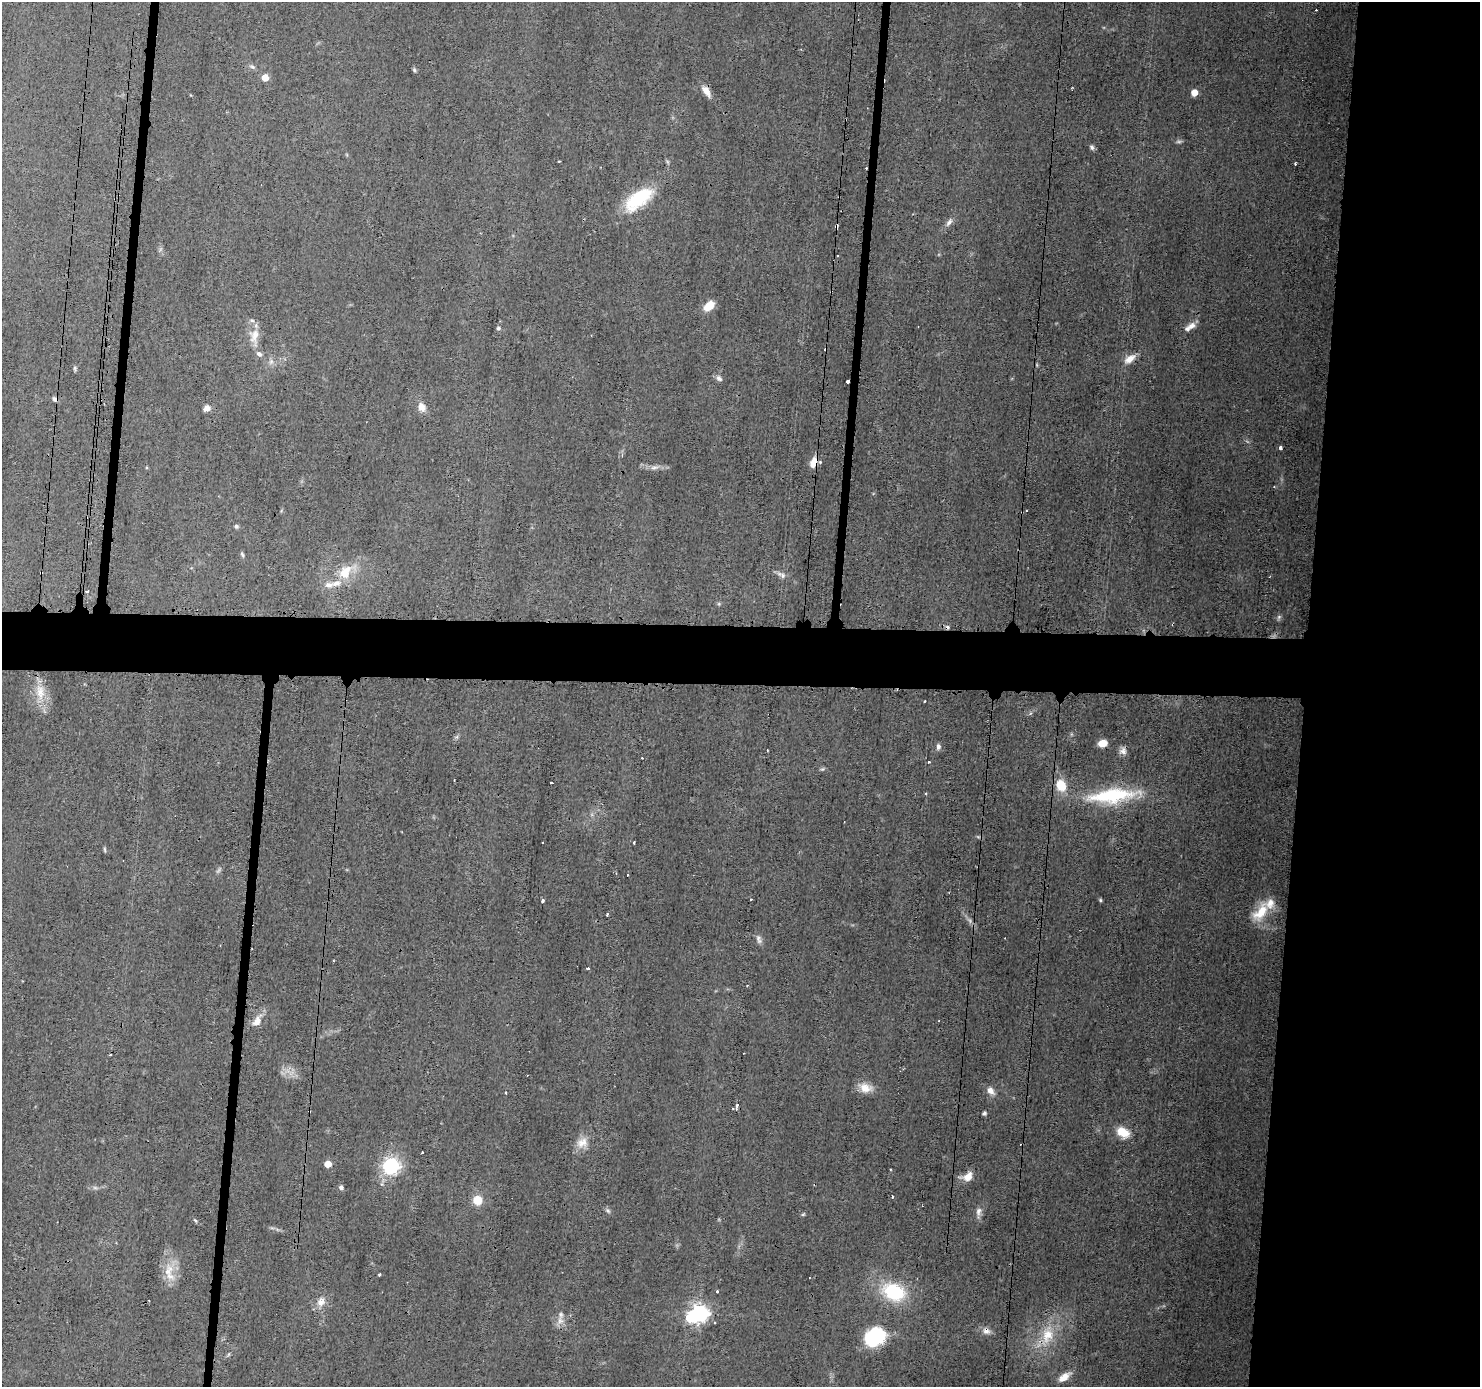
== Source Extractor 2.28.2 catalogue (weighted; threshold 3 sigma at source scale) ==
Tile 6 of 3 x 3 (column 3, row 2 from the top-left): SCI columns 2957-4434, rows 1496-2880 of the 4435 x 4471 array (HDU 1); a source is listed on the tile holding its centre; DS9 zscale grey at full resolution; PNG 1482 x 1389 px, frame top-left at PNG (2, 2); no overlay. Shown black and unused: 17% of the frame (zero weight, under 3 of 4 exposures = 2% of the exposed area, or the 3 px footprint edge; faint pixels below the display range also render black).
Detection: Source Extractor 2.28.2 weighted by HDU 2 'WHT'; one run over the whole footprint, this tile lists its part. Background 0.0344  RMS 0.0034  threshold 0.0151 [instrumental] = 3 sigma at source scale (4.5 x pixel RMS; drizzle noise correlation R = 1.50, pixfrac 1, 0.05/0.05 arcsec/px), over >= 5 px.
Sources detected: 113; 3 too faint to see at this stretch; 3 inside a brighter object's white glare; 10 cosmic-ray / hot-pixel residue — not listed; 7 inside a brighter listed object's ellipse — not listed separately; the other 90 listed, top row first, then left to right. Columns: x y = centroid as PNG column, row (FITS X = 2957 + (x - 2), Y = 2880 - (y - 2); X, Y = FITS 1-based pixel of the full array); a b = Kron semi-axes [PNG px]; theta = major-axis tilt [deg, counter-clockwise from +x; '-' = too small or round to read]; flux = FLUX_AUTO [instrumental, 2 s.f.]
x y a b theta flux
252 67 8 5 -21 0.82
414 70 6 4 -69 0.55
265 78 5 5 - 6
706 91 15 7 -55 3.1
1194 92 5 5 - 5
1092 147 7 6 - 0.84
559 161 3 2 - 0.28
1295 164 3 3 - 0.36
866 168 3 2 - 0.34
638 199 30 13 37 23
949 222 13 6 56 1.5
838 255 2 2 - 0.36
709 306 12 8 43 5.4
1191 326 12 8 24 2.2
498 328 5 4 - 0.77
254 336 25 11 81 4.6
1130 359 16 8 35 3.2
271 362 8 6 69 1.2
75 369 8 4 -88 0.55
719 378 9 7 -42 1.2
55 399 7 6 - 1
422 407 13 9 -62 2.5
207 408 8 7 - 1.7
1280 448 3 3 - 2
813 462 12 8 71 3.9
654 467 13 5 3 1.7
1026 511 3 2 - 0.27
236 526 6 5 - 0.72
242 554 7 4 -63 0.62
41 573 3 2 - 0.34
344 573 17 15 81 7.2
781 575 14 6 -27 1.6
328 585 12 8 5 2.4
88 591 4 3 - 0.8
1279 617 7 5 46 0.7
40 692 24 12 -84 6.3
925 701 3 2 - 0.27
1103 743 7 5 15 5.5
938 747 8 5 80 1
767 751 2 2 - 0.33
1123 751 10 9 - 1.7
642 758 2 2 - 0.34
929 762 3 3 - 0.36
822 769 6 5 - 0.56
552 783 3 2 - 1.7
1061 785 15 12 -74 6.7
1113 795 58 18 5 27
634 843 3 2 - 0.49
105 850 7 3 -88 0.45
750 899 3 2 - 0.44
1100 900 5 4 - 0.44
542 901 4 3 - 2.2
1261 912 28 14 54 9
607 915 4 3 - 0.33
759 939 13 6 -70 1.3
588 968 3 3 - 1.1
257 1021 17 9 59 3.6
110 1055 3 2 - 0.32
865 1088 18 11 -13 4.3
990 1091 10 7 -46 2.4
506 1093 3 2 - 0.25
737 1105 4 3 - 2.3
984 1113 5 4 - 0.66
1123 1132 14 9 -31 6.2
582 1142 17 12 28 3.9
328 1164 5 5 - 5
391 1166 7 7 - 75
890 1169 3 2 - 0.29
968 1177 13 9 27 4
382 1184 5 5 - 0.62
341 1187 6 5 - 0.84
892 1197 3 2 - 0.63
477 1200 11 10 - 4.9
608 1211 9 4 -45 0.76
978 1211 12 7 79 1.8
803 1214 6 4 41 0.45
195 1220 6 3 -36 0.41
168 1271 22 13 73 6.5
379 1274 3 3 - 0.64
717 1291 3 3 - 1.6
894 1292 23 18 -25 22
321 1302 13 11 53 2.9
699 1313 7 7 - 150
560 1321 9 8 - 2.3
714 1323 3 2 - 0.65
986 1331 11 8 -34 1.9
1047 1335 23 17 78 9.7
874 1338 21 20 - 17
229 1354 6 4 70 0.48
1064 1377 16 8 35 3.5
Overlapping masked pixels (flux is a lower limit): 7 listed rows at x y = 706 91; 866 168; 1130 359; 55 399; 813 462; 41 573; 986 1331